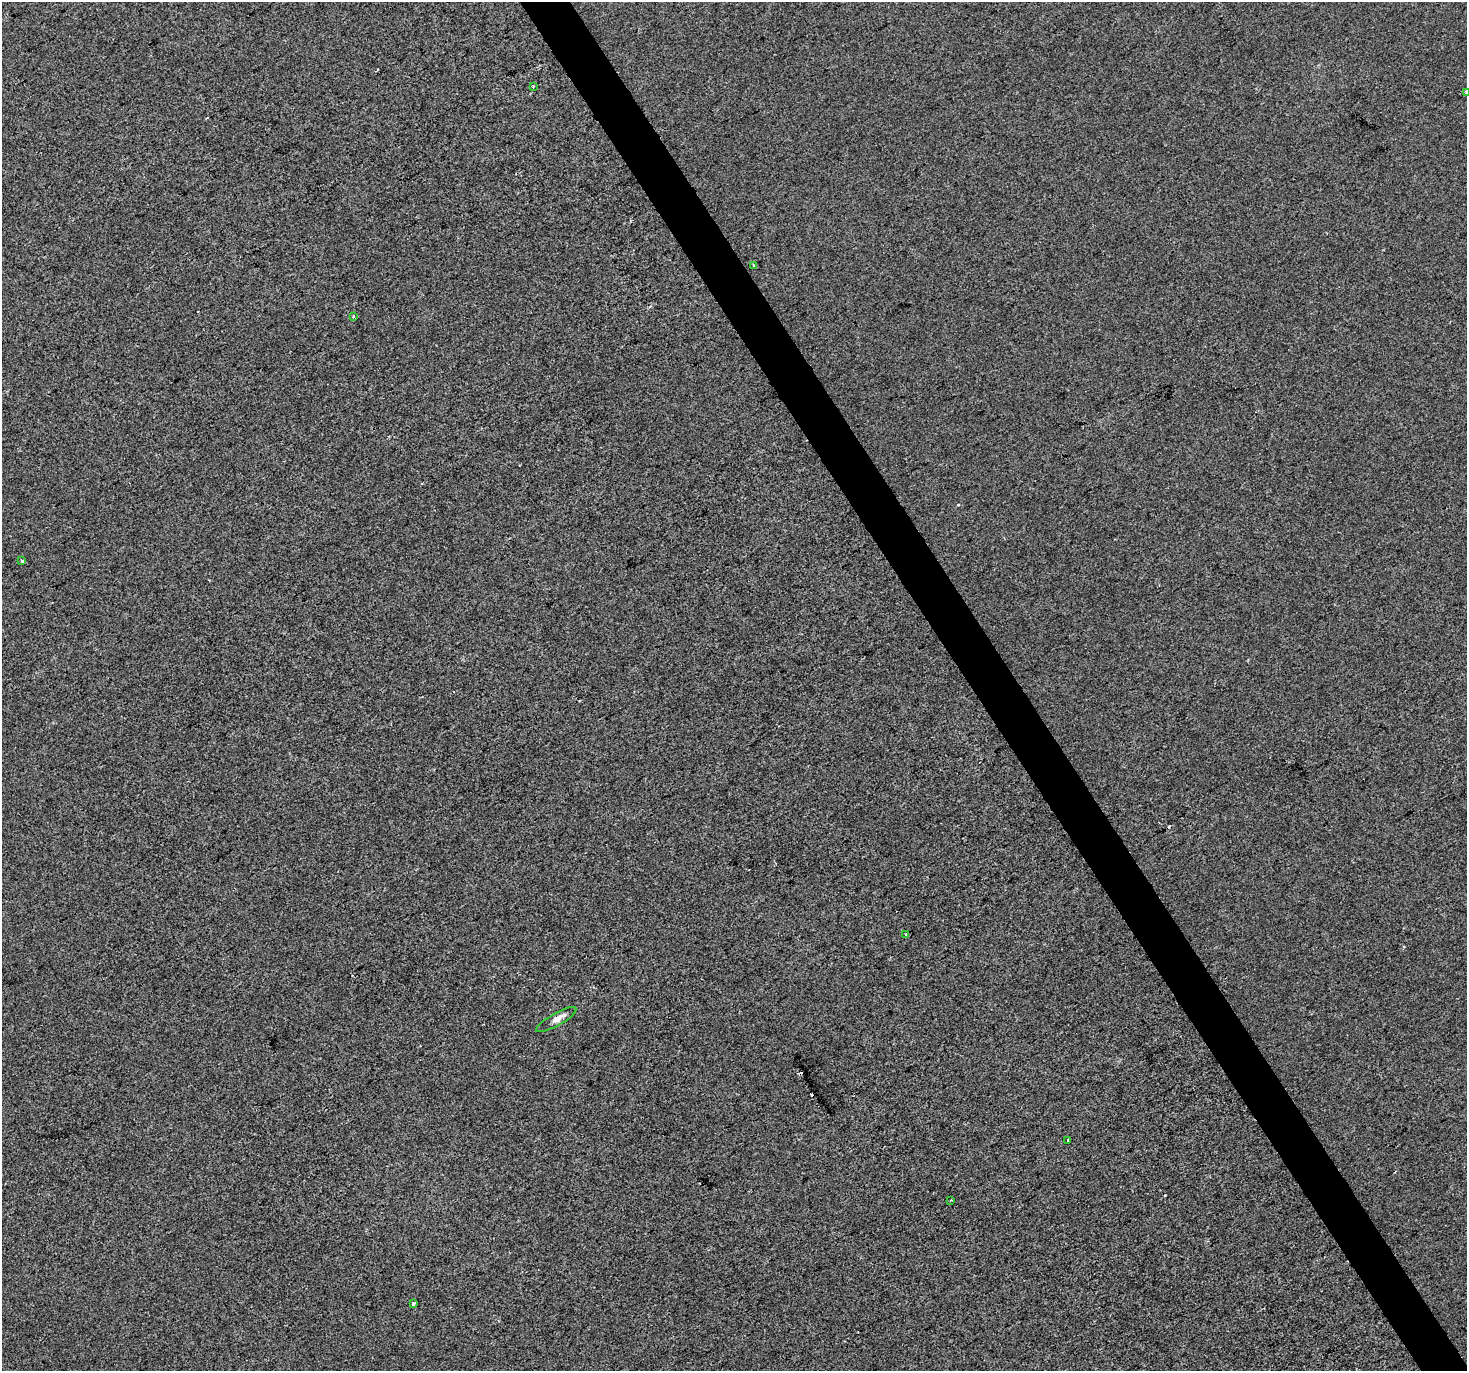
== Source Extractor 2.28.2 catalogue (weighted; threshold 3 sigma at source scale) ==
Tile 6 of 4 x 4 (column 2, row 2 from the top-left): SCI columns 1468-2932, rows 2915-4283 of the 5863 x 5767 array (HDU 1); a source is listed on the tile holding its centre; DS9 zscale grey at full resolution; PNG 1469 x 1373 px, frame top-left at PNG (2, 2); each listed source drawn as its Kron ellipse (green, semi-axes under 4 px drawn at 4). Shown black and unused: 3% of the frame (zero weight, under 2 of 3 exposures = <1% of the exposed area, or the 3 px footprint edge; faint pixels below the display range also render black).
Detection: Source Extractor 2.28.2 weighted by HDU 2 'WHT'; one run over the whole footprint, this tile lists its part. Background -6.70e-04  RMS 0.0055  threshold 0.0249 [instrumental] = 3 sigma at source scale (4.5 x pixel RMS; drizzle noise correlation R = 1.50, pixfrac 1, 0.0396/0.0396 arcsec/px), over >= 5 px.
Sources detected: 13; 3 cosmic-ray / hot-pixel residue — neither listed nor drawn; the other 10 listed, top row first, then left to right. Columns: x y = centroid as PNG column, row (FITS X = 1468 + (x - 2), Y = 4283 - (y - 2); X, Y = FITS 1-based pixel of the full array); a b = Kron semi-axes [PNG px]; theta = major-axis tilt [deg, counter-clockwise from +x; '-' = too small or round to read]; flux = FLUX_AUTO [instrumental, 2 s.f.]
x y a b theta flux
533 87 3 2 - 0.55
1466 92 4 3 - 5.9
753 266 3 3 - 2.6
353 317 3 2 - 1.1
22 560 3 3 - 9.3
906 934 4 3 - 3.1
556 1020 23 6 29 3.9
1068 1140 3 2 - 0.68
951 1200 3 2 - 0.94
413 1304 4 4 - 4.3
Isophote crosses this tile's border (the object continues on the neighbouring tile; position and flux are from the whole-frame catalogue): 1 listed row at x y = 1466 92